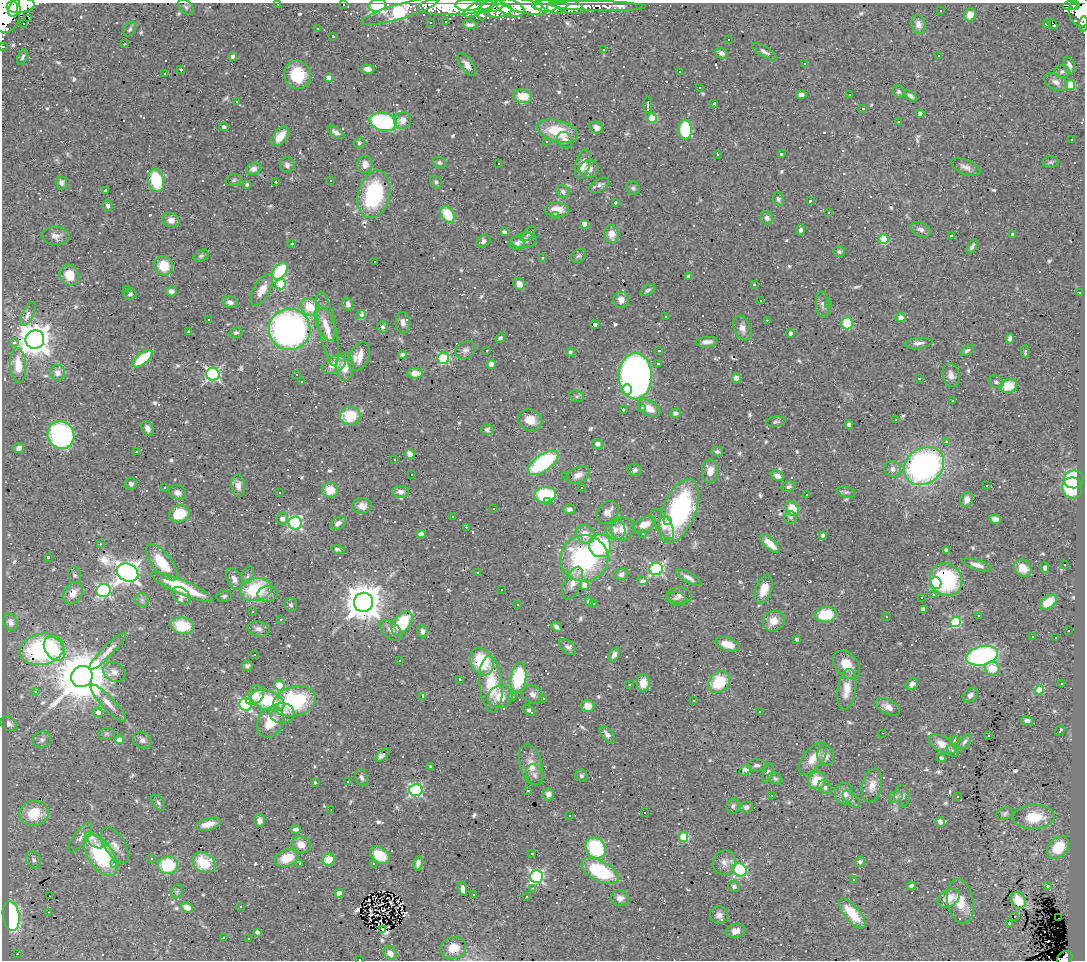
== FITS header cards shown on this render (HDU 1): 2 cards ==
NAXIS1  =                 1083
NAXIS2  =                  958

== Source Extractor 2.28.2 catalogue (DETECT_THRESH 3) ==
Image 1083 x 958 px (HDU 1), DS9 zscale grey, 1 PNG px = 1 image px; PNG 1087 x 962 px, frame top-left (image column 1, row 958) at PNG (2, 3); each listed source drawn as its Kron ellipse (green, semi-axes under 4 px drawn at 4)
Background 0.652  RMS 0.032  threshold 0.0964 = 3 sigma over >= 5 px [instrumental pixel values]
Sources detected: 881; of the 881, the 500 brightest by FLUX_AUTO listed and drawn (381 fainter detections omitted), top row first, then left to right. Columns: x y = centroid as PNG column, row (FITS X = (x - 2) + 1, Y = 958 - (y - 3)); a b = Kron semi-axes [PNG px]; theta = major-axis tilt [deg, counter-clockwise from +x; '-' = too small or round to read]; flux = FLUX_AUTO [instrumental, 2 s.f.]
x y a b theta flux
278 4 3 2 - 6.1
343 4 3 3 - 87
20 5 14 7 8 1700
377 5 9 6 9 560
468 5 13 6 2 1100
1070 5 7 4 7 140
455 6 37 9 3 2300
493 6 11 6 8 540
524 6 22 7 -13 2000
537 6 5 3 - 330
546 6 11 6 -1 950
557 6 10 7 10 440
569 6 14 7 -15 300
598 6 47 5 -1 170
1075 6 5 3 - 130
186 7 9 6 -45 5.7
479 7 18 6 28 830
510 7 15 8 -22 1300
486 8 13 6 68 530
13 9 7 5 79 1100
940 10 3 3 - 7
5 11 22 15 88 3600
400 11 40 7 16 580
500 11 12 7 11 620
1081 12 14 12 -86 1100
970 15 6 6 - 19
29 18 3 2 - 4.7
446 21 3 3 - 5.4
431 22 3 3 - 6.3
24 24 3 3 - 44
1046 24 3 3 - 40
1052 24 6 2 -51 35
1083 24 7 3 85 40
470 25 7 4 -1 7.9
918 25 9 7 -73 15
130 29 8 5 57 5
317 29 3 3 - 29
333 36 3 3 - 4.6
729 39 3 3 - 43
124 44 3 3 - 14
3 47 3 3 - 11
604 50 3 2 - 13
765 52 14 5 -31 8.6
722 53 6 5 - 8.7
939 56 3 3 - 170
23 57 8 4 65 4.9
232 57 5 4 - 6.8
804 64 3 2 - 4.8
467 65 13 6 -55 12
1069 65 8 5 -73 11
181 69 3 3 - 5
368 69 7 4 -4 12
679 71 3 3 - 28
1062 71 7 6 - 6.4
165 73 3 3 - 8.4
297 75 14 13 - 82
329 78 4 4 - 36
1056 82 12 7 -27 13
1070 85 5 5 - 80
699 88 3 3 - 6.8
898 92 6 5 - 4.5
801 95 5 4 - 11
850 95 3 3 - 4.8
523 96 9 7 -9 37
911 96 7 4 -38 5.9
236 102 3 3 - 69
714 103 3 3 - 5.1
648 105 9 2 90 11
863 108 3 3 - 5.6
920 113 4 4 - 11
652 118 5 4 - 83
403 120 9 8 - 20
383 122 14 9 -13 240
898 122 3 3 - 5.5
224 127 5 4 - 5.6
596 127 7 6 - 10
685 130 9 7 -87 130
558 131 21 10 -16 81
336 132 9 4 -33 9.5
280 136 11 6 51 36
1072 139 3 3 - 7.4
565 140 8 7 - 13
546 142 3 3 - 41
359 143 5 5 - 4.7
718 154 3 3 - 21
781 154 3 3 - 6.6
1051 162 8 6 -1 4.6
440 163 7 5 -18 6.1
365 164 8 7 - 17
498 164 3 3 - 6.5
583 164 15 7 77 23
287 165 7 7 - 7.9
965 167 16 7 -21 12
254 169 7 6 - 11
589 169 9 9 - 13
156 180 12 8 -76 75
234 180 8 6 17 4.9
330 180 3 3 - 18
276 182 3 3 - 39
436 182 7 5 -52 5.2
61 183 7 5 -74 7.7
247 185 3 3 - 4.9
599 185 11 6 31 7
633 188 7 6 - 5
105 191 4 3 - 24
563 192 7 5 -54 6.6
374 194 24 16 75 220
778 199 7 5 -77 5.5
810 201 3 3 - 5.7
615 202 3 3 - 9.5
108 206 5 5 - 6.6
557 210 12 7 -3 24
829 212 3 3 - 35
448 214 9 6 -58 67
555 215 4 3 - 6.5
767 218 7 6 - 9.3
171 220 9 7 -15 17
585 224 4 4 - 22
921 229 10 6 -25 9.8
801 230 5 4 - 6
504 232 4 4 - 8.9
528 234 9 4 48 4.9
611 234 9 7 -77 27
1013 234 4 3 - 6.1
951 235 3 3 - 4.6
56 236 14 9 -3 14
884 239 5 5 - 83
524 240 13 7 7 18
483 241 7 5 29 8.7
292 243 3 3 - 5.3
517 243 8 6 2 7.3
972 247 8 3 60 5.2
839 251 6 5 - 4.7
201 256 8 5 27 5.5
579 256 8 6 32 5.1
543 258 3 3 - 120
375 261 3 2 - 10
164 266 10 9 - 53
280 271 9 6 54 140
69 275 11 9 -62 35
689 276 4 4 - 9.6
281 284 5 5 - 110
519 284 6 5 - 14
754 284 3 3 - 6.8
127 290 4 3 - 5.2
262 290 17 8 59 26
648 290 8 5 33 5.7
171 291 5 5 - 8.9
1080 293 3 3 - 25
130 294 6 6 - 5.2
621 300 8 8 - 17
761 300 3 3 - 180
230 302 8 5 -14 9.4
348 304 6 5 - 10
823 305 13 7 -83 9.3
829 305 3 3 - 8.2
310 307 9 8 - 47
28 314 13 5 63 16
361 314 4 3 - 35
665 316 3 3 - 22
901 317 5 4 - 13
208 319 3 3 - 110
767 320 3 2 - 12
325 323 18 8 -68 26
403 323 11 7 -86 10
847 323 6 6 - 77
595 325 4 3 - 8
382 327 5 5 - 5.9
742 328 13 8 -69 15
290 329 21 20 - 850
328 329 38 8 -79 37
188 332 3 3 - 14
236 333 6 5 - 4.7
791 333 4 4 - 11
500 338 5 4 - 5.1
1010 338 5 4 - 6.2
35 339 9 9 - 4000
707 342 11 5 5 13
14 343 3 3 - 39
919 343 14 5 6 10
465 350 11 8 26 11
487 350 3 2 - 8.1
659 351 3 3 - 4.6
967 351 7 4 32 4.8
570 352 4 4 - 5.7
1025 352 6 3 87 4.9
402 354 4 3 - 5.4
359 356 15 9 65 31
443 358 6 5 - 180
143 359 12 5 39 99
491 364 4 4 - 12
658 364 4 3 - 10
18 365 17 8 -86 42
334 365 12 8 27 27
345 367 14 9 -89 32
58 373 8 7 - 17
415 373 8 5 0 21
213 374 6 6 - 390
296 374 3 3 - 23
951 375 12 8 -74 12
635 376 23 16 -90 1500
736 378 5 4 - 13
919 379 3 3 - 12
302 382 3 3 - 6.6
996 382 8 6 -27 5.5
1008 386 9 7 21 50
627 389 5 5 - 54
577 396 7 5 -19 4.5
952 401 3 3 - 4.7
641 408 3 3 - 45
649 408 12 7 -31 26
623 409 3 3 - 460
675 413 5 5 - 6.5
350 416 10 9 - 74
530 420 12 10 -21 28
896 420 3 2 - 6.8
776 422 10 5 7 5.3
849 425 4 4 - 6.3
148 428 8 5 -61 10
487 430 6 5 - 5.1
61 435 14 13 - 310
946 442 3 3 - 7.7
597 444 5 5 - 13
19 448 5 5 - 9.5
717 451 6 5 - 5.1
137 452 3 3 - 10
410 454 5 4 - 13
395 460 3 3 - 43
543 463 18 8 35 210
924 466 21 17 37 640
893 469 8 8 - 11
635 470 7 6 - 6.8
710 471 12 8 -88 26
411 474 3 3 - 17
578 475 13 8 26 16
566 476 3 3 - 20
777 476 7 5 -28 14
1074 479 10 9 - 110
131 484 6 6 - 7.7
238 486 11 7 -85 13
987 486 3 3 - 280
789 487 7 5 14 6.7
164 488 3 3 - 6.4
581 488 3 3 - 9.4
1072 488 10 9 - 100
330 490 8 7 - 36
178 492 9 7 -21 11
279 492 3 3 - 210
401 492 8 6 0 11
846 492 9 5 -13 5.2
545 495 11 8 4 130
806 495 3 3 - 89
967 499 7 6 - 17
547 502 3 3 - 61
362 506 10 8 1 15
494 508 3 3 - 10
792 508 7 6 - 45
569 509 6 5 - 7.6
679 511 34 16 67 310
608 512 12 10 49 16
179 514 10 8 22 71
452 517 3 3 - 6.8
791 517 6 6 - 4.9
282 519 6 5 - 13
995 519 6 4 -10 12
668 520 3 2 - 120
295 523 6 6 - 410
338 523 9 5 34 9.3
645 524 12 7 24 27
663 524 17 7 -57 22
466 527 3 2 - 9.6
622 529 12 11 - 25
615 530 10 9 - 17
642 533 3 3 - 9.1
421 534 4 4 - 9.8
585 534 10 8 -44 28
823 535 4 3 - 6.9
100 544 3 2 - 4.7
770 544 12 5 -40 31
600 546 11 11 - 180
338 549 7 3 -11 10
946 551 4 3 - 5.6
48 557 3 3 - 7.2
584 558 24 23 - 340
162 562 22 9 -51 62
977 565 15 5 -17 14
1064 565 3 3 - 60
1023 568 9 8 - 30
1045 568 5 3 - 5.3
656 569 6 6 - 380
478 572 3 3 - 8.2
127 573 11 8 -26 1700
621 574 7 5 24 9.2
74 575 8 6 -84 4.6
248 575 9 5 71 7.7
689 578 14 5 -30 10
234 579 11 7 -60 13
946 579 17 15 -50 210
642 580 5 4 - 16
573 583 17 8 67 22
936 583 6 5 - 160
584 585 5 4 - 11
182 587 33 7 -23 130
256 589 16 11 13 140
502 589 3 3 - 56
764 589 15 8 70 35
103 591 7 6 - 420
73 593 12 9 56 23
268 594 10 8 9 11
679 595 13 8 -3 11
933 595 3 2 - 15
181 596 10 7 -43 9.7
224 596 7 5 9 5.4
676 598 10 6 -8 5.9
922 598 3 3 - 16
142 600 7 6 - 7
589 601 4 4 - 6.8
363 602 10 9 - 5700
1048 602 9 6 36 36
593 603 3 3 - 32
517 604 3 3 - 6.9
291 605 6 6 - 5.2
923 609 4 4 - 12
252 611 3 3 - 6.2
826 615 11 7 8 90
978 615 3 3 - 17
887 617 3 3 - 21
281 619 3 3 - 4.5
774 621 11 10 - 26
11 622 9 7 -66 11
955 622 5 5 - 190
402 623 14 8 54 47
182 626 12 8 -10 56
556 627 5 3 - 5.8
258 629 11 7 -12 9.9
391 630 13 8 -39 14
1068 630 3 3 - 45
423 631 6 5 - 8.5
1033 637 3 3 - 38
1056 638 3 3 - 7.1
797 639 4 3 - 4.5
727 644 12 6 -17 32
567 647 10 6 -43 7
42 649 22 15 11 350
54 649 13 9 -55 46
107 651 26 5 46 20
614 654 7 5 60 11
254 655 3 3 - 4.5
982 656 16 9 13 430
399 661 3 3 - 12
482 662 14 11 -63 120
846 665 16 11 -47 37
247 666 5 5 - 5.7
992 669 7 7 - 41
114 672 11 9 -30 14
82 676 11 10 - 14000
518 678 15 7 82 140
459 679 3 3 - 4.6
719 682 12 9 46 80
643 683 8 6 86 27
1061 683 3 3 - 39
491 684 28 11 -85 86
912 684 7 5 42 9
279 685 5 5 - 78
629 685 3 3 - 5.6
847 689 20 9 82 34
1039 690 5 4 - 76
36 691 3 3 - 47
533 694 10 8 -30 12
255 695 11 8 48 32
970 695 9 6 38 8.9
422 696 3 3 - 190
500 697 12 11 - 34
513 697 3 3 - 10
542 698 3 3 - 7.4
268 700 17 9 -20 120
294 701 21 15 15 210
693 701 3 3 - 5.4
108 703 25 6 -46 21
246 704 6 6 - 360
588 706 7 6 - 21
888 707 13 7 -27 15
529 710 7 4 -41 7.3
98 712 5 4 - 12
759 712 3 3 - 31
282 713 12 10 -4 23
1027 721 6 4 -20 8.6
270 722 16 12 64 66
9 724 9 6 -38 9.7
1060 731 6 3 54 14
883 733 3 2 - 17
106 734 8 6 15 4.4
607 734 10 5 -50 9.2
989 736 3 3 - 9.9
42 740 10 8 15 7.8
120 740 4 4 - 36
142 740 10 7 -34 11
954 740 4 3 - 18
965 742 9 4 52 5.4
942 744 15 7 -29 23
953 751 7 5 -39 4.9
382 755 8 4 43 11
826 756 10 8 -87 16
813 758 19 9 51 32
941 758 4 4 - 5.5
531 765 21 11 -75 28
757 765 9 6 0 7.1
430 766 4 3 - 13
745 770 6 4 38 7.5
768 773 10 4 72 8.8
535 775 11 8 -60 10
581 776 6 5 - 5
361 778 9 6 -64 6.7
775 778 7 5 -27 4.6
348 781 3 3 - 73
817 781 9 8 - 51
315 783 3 3 - 27
872 786 17 9 76 24
825 787 7 6 - 7.3
416 790 6 6 - 290
528 790 3 3 - 9.2
844 793 11 9 -89 22
548 794 6 5 - 12
772 795 3 2 - 21
902 796 10 8 -85 11
896 797 7 5 24 5.1
957 797 3 3 - 110
851 799 11 5 -44 7.4
158 803 9 5 -53 5
733 806 8 6 76 5.5
746 807 6 5 - 8
331 810 3 2 - 4.6
34 813 15 12 10 69
644 813 3 3 - 380
1005 813 8 6 22 5.5
570 815 3 3 - 5.3
1034 817 20 12 2 71
260 820 6 5 - 11
940 822 5 4 - 7.2
208 824 13 6 14 26
295 829 5 4 - 6
80 837 18 6 54 11
683 837 5 5 - 90
94 840 11 5 -41 20
301 844 10 8 -14 21
115 845 20 10 -58 22
1058 847 12 9 46 79
596 848 11 9 -51 160
532 853 3 3 - 54
101 855 23 12 -57 190
380 855 11 7 -33 47
287 858 12 8 20 49
151 859 3 3 - 14
329 859 6 5 - 40
33 860 9 7 -68 7.7
204 862 12 9 -27 44
860 862 5 5 - 7.6
300 863 3 3 - 14
418 863 7 4 81 9
724 863 12 11 - 16
115 864 3 3 - 330
374 864 3 3 - 8.9
168 865 10 9 - 100
740 870 7 6 - 340
600 871 20 10 -28 170
536 877 6 6 - 420
854 880 3 3 - 22
734 886 6 5 - 6.2
911 886 4 4 - 5.3
1048 886 3 3 - 23
533 888 3 2 - 7.5
463 889 7 4 -77 12
177 891 7 5 67 4.7
339 893 4 4 - 25
473 894 3 2 - 5.7
49 896 2 2 - 18
526 896 3 3 - 14
620 898 9 7 -15 11
949 898 12 8 31 27
1018 900 9 6 -55 30
960 902 22 13 -79 39
240 906 3 2 - 110
187 907 6 4 -26 19
49 912 3 2 - 11
852 913 18 7 -50 60
719 915 9 8 - 10
11 916 15 8 -81 340
1015 916 3 2 - 7.1
1058 918 2 2 - 7.5
1009 923 4 3 - 11
382 930 3 3 - 260
736 931 10 7 17 15
257 932 4 4 - 5.6
224 937 3 3 - 17
249 939 3 3 - 6.2
453 948 13 11 13 34
390 953 7 6 - 15
17 954 3 3 - 13
1065 958 8 6 30 150
359 960 3 2 - 74
At the frame edge (FLAGS 8, measured only in part): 12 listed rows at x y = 278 4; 343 4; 377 5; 468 5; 455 6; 5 11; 400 11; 1081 12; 1083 24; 3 47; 1065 958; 359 960
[381 fainter detections neither listed nor drawn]